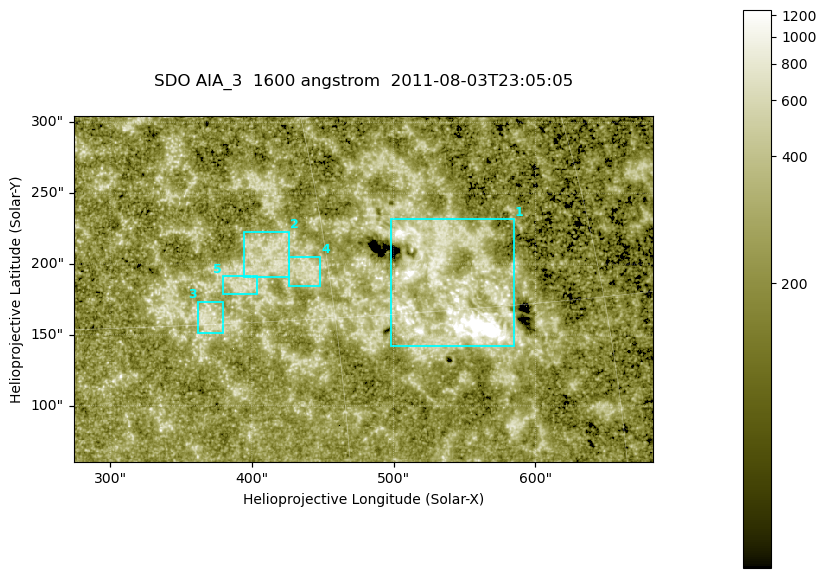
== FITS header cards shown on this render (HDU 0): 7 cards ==
TELESCOP= 'SDO     '           /
INSTRUME= 'AIA_3   '           /
WAVELNTH=                 1600 /
WAVEUNIT= 'angstrom'           /
DATE-OBS= '2011-08-03T23:05:05.121' /
CTYPE1  = 'HPLN-TAN'           /
CTYPE2  = 'HPLT-TAN'           /

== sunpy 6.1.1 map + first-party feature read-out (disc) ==
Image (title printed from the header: SDO AIA_3  1600 angstrom  2011-08-03T23:05:05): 670 x 401 px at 0.609 arcsec/px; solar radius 946 arcsec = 1552 px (partial field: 3.5% of the solar disc is inside the frame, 100% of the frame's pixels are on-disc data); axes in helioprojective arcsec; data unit not stated in the header (colour bar unlabelled)
Pointing: header CRPIX1/2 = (2047.81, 2050.03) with CRVAL1/2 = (0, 0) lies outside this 670 x 401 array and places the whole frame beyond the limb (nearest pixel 1.38 R_sun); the SolarSoft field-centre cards XCEN/YCEN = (478.5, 182.4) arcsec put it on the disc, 2007 arcsec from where CRPIX/CRVAL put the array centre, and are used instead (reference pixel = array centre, CRVAL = XCEN/YCEN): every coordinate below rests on XCEN/YCEN
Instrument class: DISC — disc imager (sunpy class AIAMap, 1600 A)
Bright regions (active regions / flare kernels): reference = the on-disc median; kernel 5 px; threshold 5 sigma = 329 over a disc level ~214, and >= 1.15x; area >= 268 px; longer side >= 5 px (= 3 arcsec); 5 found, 5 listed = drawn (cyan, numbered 1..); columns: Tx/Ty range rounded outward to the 2 arcsec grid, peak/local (2 s.f.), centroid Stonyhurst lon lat
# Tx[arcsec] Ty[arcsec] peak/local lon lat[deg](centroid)
1 498..586 142..232 15 +36 +16
2 394..426 190..224 3.4 +27 +18
3 362..380 150..174 3.6 +24 +15
4 426..448 184..206 3.4 +29 +17
5 380..404 178..192 3.3 +26 +17